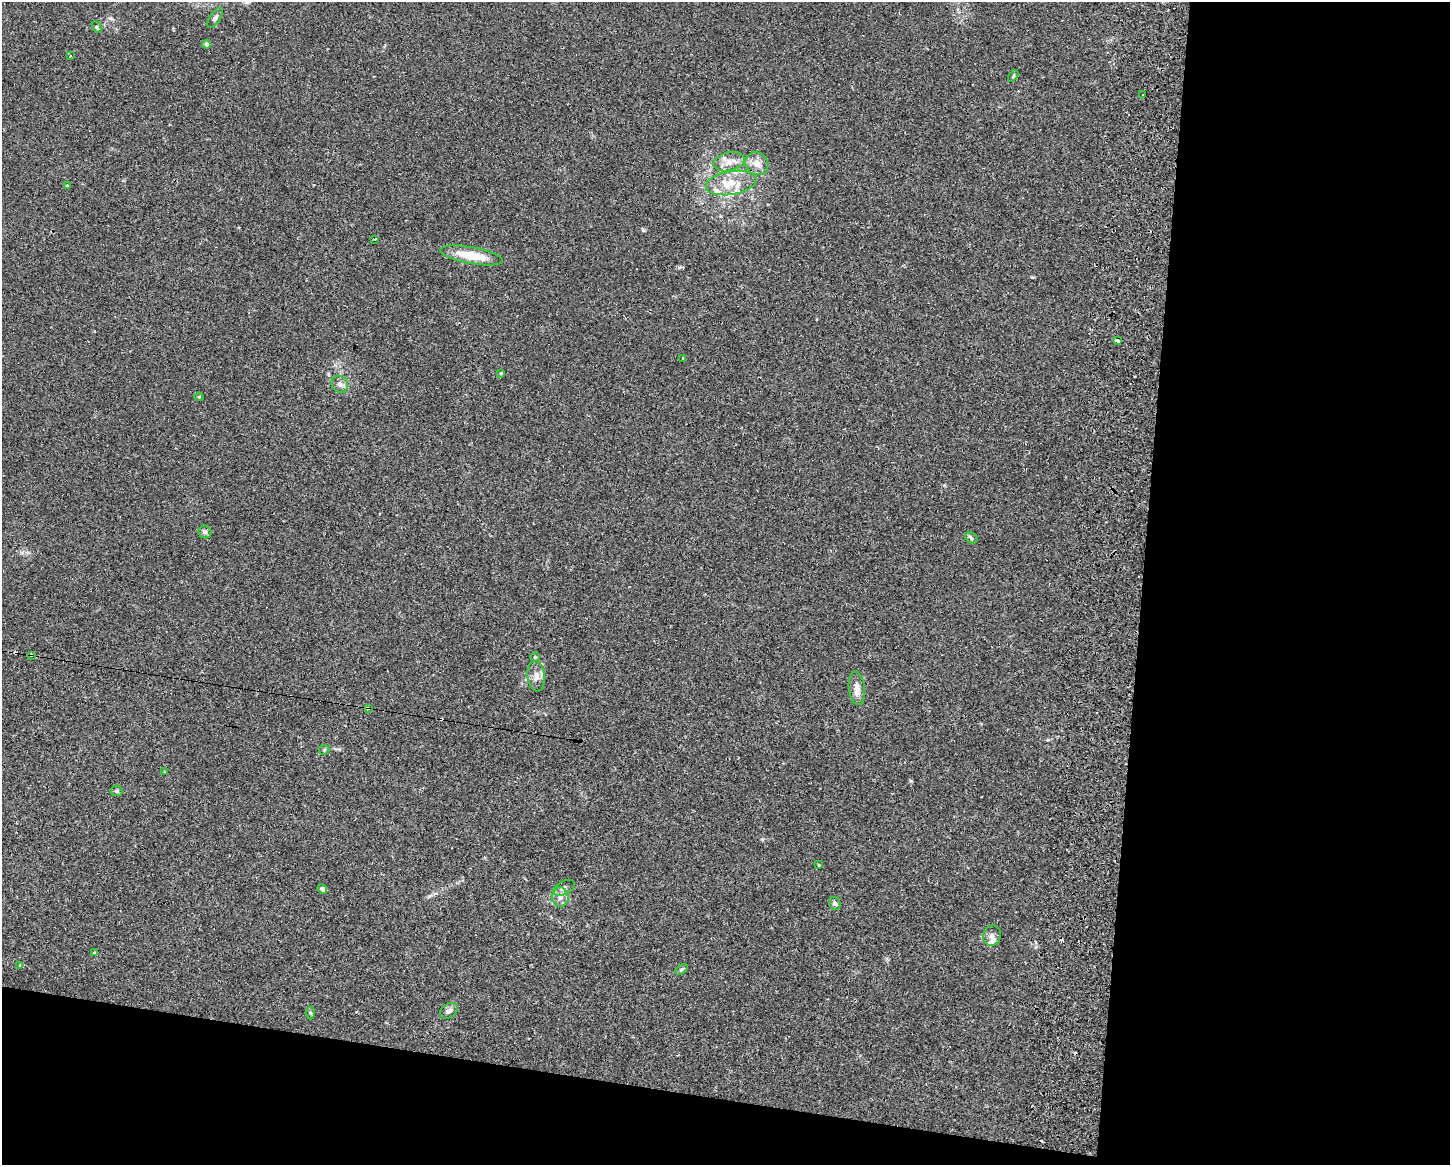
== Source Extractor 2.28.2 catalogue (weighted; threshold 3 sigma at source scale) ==
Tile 12 of 3 x 4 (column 3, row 4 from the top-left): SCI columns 3194-4641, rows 18-1180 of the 4749 x 4707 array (HDU 1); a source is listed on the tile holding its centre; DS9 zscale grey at full resolution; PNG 1452 x 1167 px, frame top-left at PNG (2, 2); each listed source drawn as its Kron ellipse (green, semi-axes under 4 px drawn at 4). Shown black and unused: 27% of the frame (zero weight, under 2 of 3 exposures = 4% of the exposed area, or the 3 px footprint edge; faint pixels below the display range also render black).
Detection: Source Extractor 2.28.2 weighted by HDU 2 'WHT'; one run over the whole footprint, this tile lists its part. Background 0.0342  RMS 0.0051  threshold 0.0231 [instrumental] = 3 sigma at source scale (4.5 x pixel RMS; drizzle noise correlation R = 1.50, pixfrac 1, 0.05/0.05 arcsec/px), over >= 5 px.
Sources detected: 51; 9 cosmic-ray / hot-pixel residue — neither listed nor drawn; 4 inside a brighter listed object's ellipse — not listed separately; the other 38 listed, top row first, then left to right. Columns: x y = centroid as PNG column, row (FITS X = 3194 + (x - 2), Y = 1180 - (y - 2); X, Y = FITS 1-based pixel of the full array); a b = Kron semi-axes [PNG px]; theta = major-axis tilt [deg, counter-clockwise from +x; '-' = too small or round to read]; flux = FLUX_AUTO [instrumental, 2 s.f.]
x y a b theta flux
215 18 11 5 56 1.5
97 27 6 4 -61 0.73
206 44 4 4 - 1.6
70 56 3 2 - 0.37
1013 76 7 3 53 0.56
1142 95 3 2 - 0.6
729 162 16 9 13 4.8
757 164 12 11 - 4.5
731 183 25 12 9 11
67 185 3 3 - 0.55
374 239 3 2 - 0.55
472 255 32 8 -10 14
1118 341 4 3 - 2.9
683 358 3 2 - 2.7
501 373 4 3 - 0.43
340 384 9 7 -45 2.1
199 397 5 3 - 0.43
205 532 6 6 - 1.1
971 538 6 5 - 0.99
31 655 4 3 - 0.53
535 657 4 4 - 0.5
536 676 15 8 -84 3.6
857 688 17 8 -83 3.8
368 708 4 3 - 2.4
324 750 5 5 - 0.67
164 772 2 2 - 0.39
117 791 6 5 - 0.96
819 865 3 2 - 0.38
564 888 12 6 29 1.9
322 889 5 4 - 1.6
560 897 10 8 90 3.1
835 903 6 5 - 1.4
992 936 10 8 69 2.8
94 953 3 3 - 1.2
20 965 3 3 - 0.57
682 969 7 4 32 0.8
449 1011 9 7 34 2.2
310 1013 6 4 -88 0.71
Overlapping masked pixels (flux is a lower limit): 2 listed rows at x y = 31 655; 368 708
Unlisted compact peaks at least as high as the median listed source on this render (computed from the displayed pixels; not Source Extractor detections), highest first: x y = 643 230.